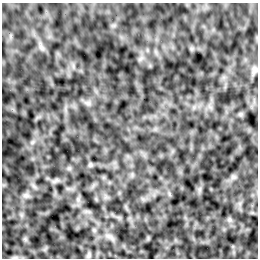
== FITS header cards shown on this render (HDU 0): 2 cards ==
NAXIS1  =                  256 /Number of positions along axis 1
NAXIS2  =                  256 /Number of positions along axis 2

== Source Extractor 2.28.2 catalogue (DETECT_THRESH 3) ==
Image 256 x 256 px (HDU 0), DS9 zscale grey, 1 PNG px = 1 image px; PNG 260 x 260 px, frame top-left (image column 1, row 256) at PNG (2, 3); no overlay
Background -1.30e-04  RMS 0.0021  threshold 0.00635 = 3 sigma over >= 5 px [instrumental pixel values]
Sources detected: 9; all 9 listed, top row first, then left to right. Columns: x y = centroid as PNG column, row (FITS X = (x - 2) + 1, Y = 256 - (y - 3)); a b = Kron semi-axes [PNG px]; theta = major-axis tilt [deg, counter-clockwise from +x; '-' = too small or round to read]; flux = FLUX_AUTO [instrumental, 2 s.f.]
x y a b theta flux
41 47 10 5 -45 0.45
254 70 11 7 58 0.48
88 103 7 4 -18 0.33
90 165 6 5 - 0.23
233 177 9 6 20 0.44
26 195 10 7 -2 0.5
229 220 7 6 - 0.35
110 237 14 6 -30 0.69
89 255 9 5 69 0.28